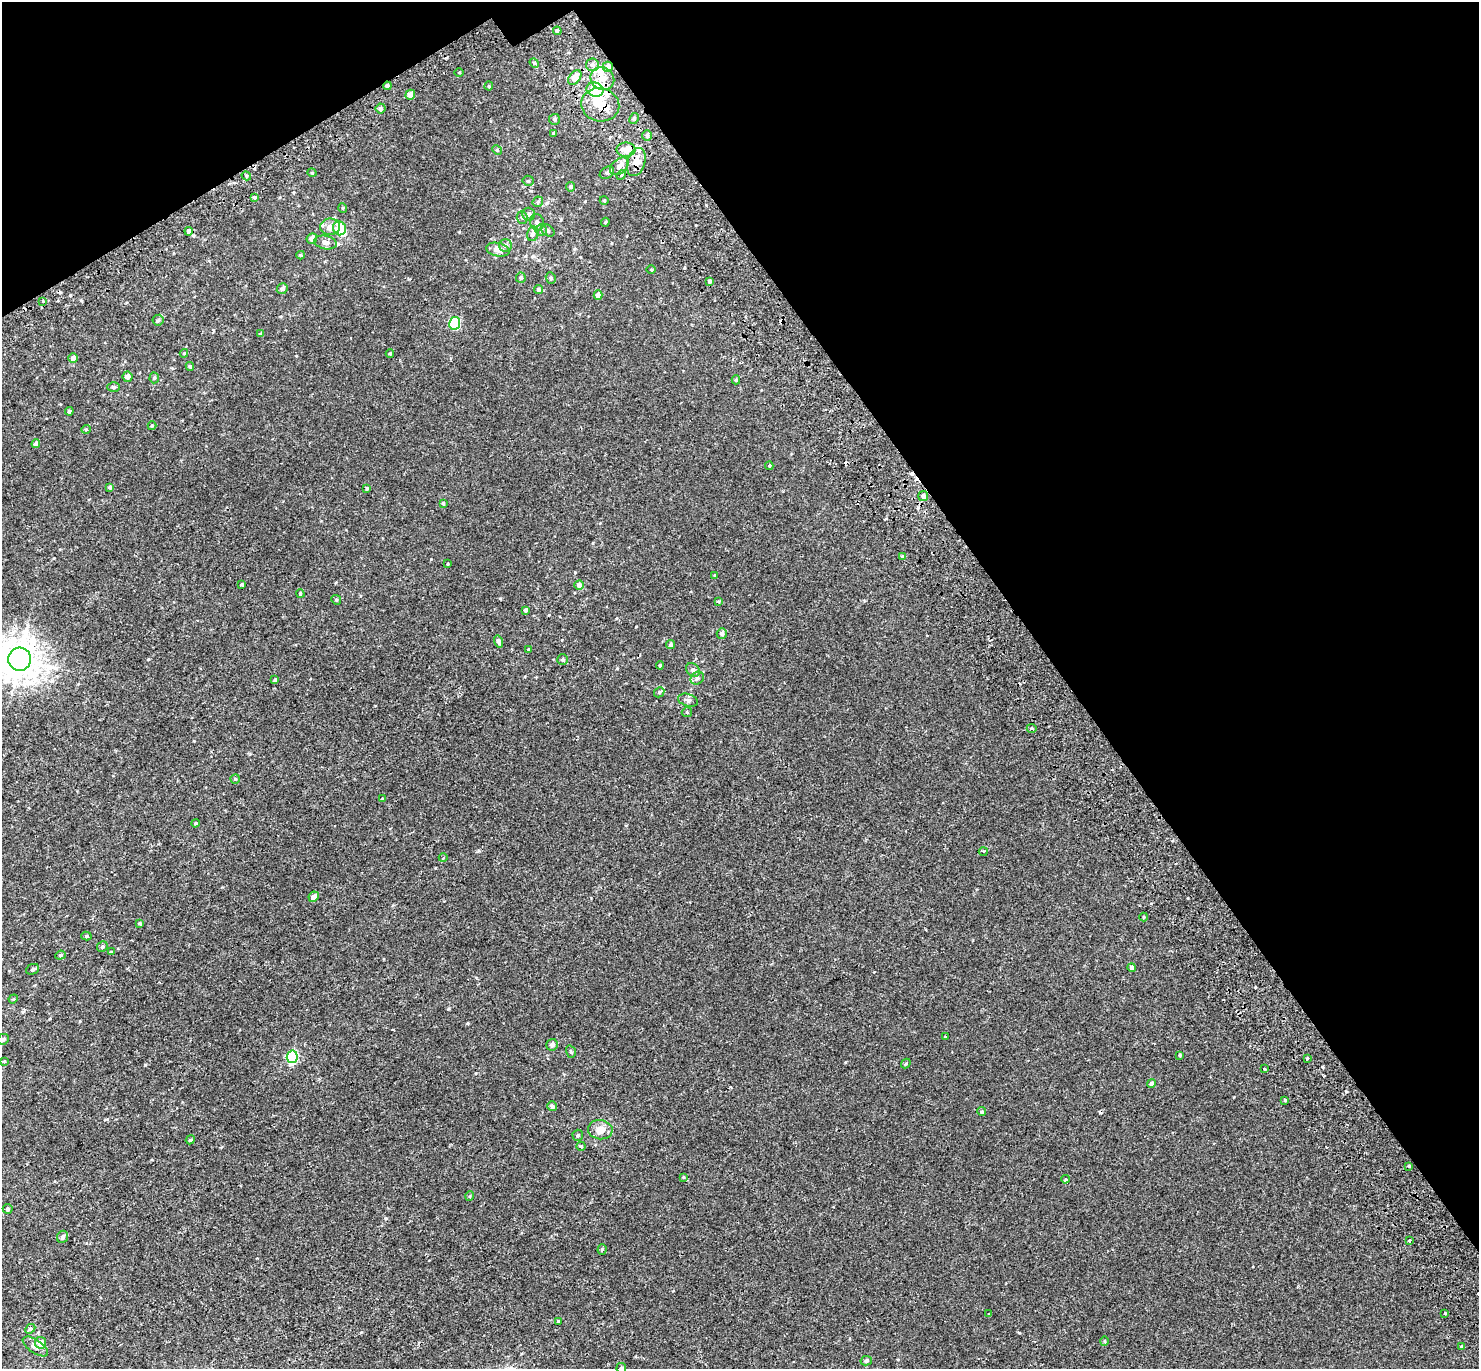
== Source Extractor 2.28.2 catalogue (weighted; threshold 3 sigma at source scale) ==
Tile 3 of 4 x 4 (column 3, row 1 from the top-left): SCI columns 3033-4509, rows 4335-5701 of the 6079 x 5979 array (HDU 1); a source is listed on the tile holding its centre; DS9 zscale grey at full resolution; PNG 1481 x 1371 px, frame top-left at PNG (2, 2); each listed source drawn as its Kron ellipse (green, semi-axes under 4 px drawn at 4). Shown black and unused: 32% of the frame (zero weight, under 2 of 3 exposures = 5% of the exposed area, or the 3 px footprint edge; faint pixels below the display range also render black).
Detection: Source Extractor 2.28.2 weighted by HDU 2 'WHT'; one run over the whole footprint, this tile lists its part. Background 0.00379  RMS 0.0027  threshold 0.012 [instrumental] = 3 sigma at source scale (4.5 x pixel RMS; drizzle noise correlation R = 1.50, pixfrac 1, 0.0396/0.0396 arcsec/px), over >= 5 px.
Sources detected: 165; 2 inside a brighter object's white glare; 7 cosmic-ray / hot-pixel residue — neither listed nor drawn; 8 inside a brighter listed object's ellipse — not listed separately; the other 148 listed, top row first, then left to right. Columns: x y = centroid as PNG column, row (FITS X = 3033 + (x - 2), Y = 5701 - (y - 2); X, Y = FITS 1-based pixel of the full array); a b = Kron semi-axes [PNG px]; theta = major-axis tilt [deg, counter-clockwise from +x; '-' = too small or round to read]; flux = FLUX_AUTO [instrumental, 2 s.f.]
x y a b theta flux
557 31 4 3 - 2.3
534 63 5 4 - 0.41
592 65 6 6 - 0.75
608 67 5 5 - 1.3
459 72 5 3 - 0.24
575 78 8 5 52 2.4
602 78 12 11 - 2.4
387 86 4 4 - 0.6
489 86 4 4 - 0.25
595 90 8 7 - 12
410 95 5 4 - 1.5
600 105 19 16 -12 6
380 108 5 5 - 0.84
634 118 6 4 62 0.49
554 119 5 5 - 0.44
554 133 4 3 - 0.36
647 135 5 4 - 0.6
497 150 5 4 - 0.32
626 150 9 7 1 2.8
636 162 14 8 74 2.2
619 166 10 7 40 1.4
312 173 4 3 - 0.18
607 173 8 5 32 0.57
621 175 5 4 - 0.34
246 176 5 4 - 0.34
528 181 5 5 - 0.33
571 187 5 4 - 0.53
255 197 3 3 - 1.4
604 200 4 3 - 0.2
538 202 5 5 - 0.39
343 208 5 3 - 0.21
529 214 6 6 - 0.73
522 218 6 5 - 0.41
537 222 8 7 - 0.78
605 222 4 4 - 0.26
330 227 10 8 1 1.2
339 228 7 6 - 4
541 230 6 6 - 0.53
548 230 7 5 -38 0.46
189 231 4 3 - 2.5
533 234 7 5 75 0.83
312 239 5 5 - 1.3
325 242 11 6 -12 1.3
505 245 6 6 - 0.83
498 250 12 6 -13 2.3
301 255 4 4 - 0.25
651 270 4 3 - 0.18
521 278 5 5 - 0.5
551 278 6 5 - 0.46
709 281 4 3 - 0.49
282 289 6 5 - 0.84
538 289 4 4 - 0.52
598 295 5 4 - 1.6
43 301 3 3 - 0.66
158 320 5 5 - 0.49
455 323 6 5 - 19
261 334 4 3 - 0.48
184 353 4 4 - 0.21
390 354 4 3 - 0.3
73 358 5 5 - 0.92
190 366 4 3 - 0.36
127 377 5 5 - 1.3
154 378 5 4 - 0.4
736 380 4 4 - 0.3
114 387 6 5 - 0.48
69 411 4 4 - 0.36
152 426 4 4 - 0.24
86 429 5 4 - 0.26
36 444 4 4 - 0.8
769 466 4 4 - 0.26
110 487 4 4 - 0.46
367 488 3 3 - 0.37
923 496 5 5 - 1.3
443 503 3 3 - 0.31
902 557 3 3 - 0.74
448 564 4 2 - 0.19
715 576 4 3 - 0.27
242 584 3 3 - 0.32
579 585 5 4 - 0.91
300 594 4 3 - 0.3
336 600 5 4 - 0.3
718 601 4 2 - 0.24
526 610 4 3 - 0.55
722 633 5 5 - 0.93
499 641 6 4 -74 0.69
671 645 4 4 - 0.33
528 649 3 3 - 0.18
20 659 11 11 - 410
562 660 5 5 - 0.49
660 665 4 3 - 0.32
693 670 8 6 -42 0.71
697 678 7 6 - 0.56
275 680 4 3 - 0.39
659 692 5 4 - 0.34
688 700 10 6 -16 0.84
687 712 5 5 - 0.27
1032 728 5 3 - 0.43
235 779 5 4 - 0.3
383 799 3 3 - 0.67
196 823 4 3 - 0.3
983 851 4 3 - 0.2
443 858 4 3 - 0.19
314 897 5 4 - 1.4
1144 917 4 4 - 0.22
140 923 4 3 - 0.33
86 936 5 4 - 0.33
102 947 5 5 - 0.42
111 952 4 3 - 0.23
60 955 5 4 - 0.37
1132 968 4 4 - 0.82
33 969 7 5 23 0.57
13 999 5 4 - 0.21
945 1037 4 2 - 0.2
3 1039 6 5 - 0.51
552 1045 6 5 - 0.82
571 1052 6 4 -73 0.39
1180 1055 4 3 - 0.26
292 1057 6 5 - 19
1307 1058 3 3 - 0.23
4 1061 4 3 - 0.18
906 1064 5 3 - 0.33
1265 1069 3 3 - 0.42
1151 1083 4 4 - 0.76
1285 1100 4 4 - 0.3
552 1106 5 5 - 0.81
982 1112 4 4 - 0.4
600 1130 12 9 -8 2.8
578 1135 6 5 - 0.42
190 1140 5 3 - 0.25
581 1146 4 4 - 0.36
1409 1166 3 3 - 0.92
683 1177 4 3 - 0.21
1065 1179 4 3 - 0.32
470 1196 5 3 - 0.21
8 1209 5 5 - 0.41
63 1237 6 5 - 0.79
1409 1240 3 3 - 0.23
602 1249 5 4 - 0.33
1445 1313 3 2 - 0.38
989 1314 3 2 - 0.16
558 1321 4 3 - 0.26
30 1329 5 4 - 0.35
1105 1341 5 3 - 0.23
41 1343 6 5 - 1.9
35 1346 15 6 -34 1.1
1462 1346 3 3 - 2.8
866 1361 6 4 12 0.5
621 1368 5 5 - 0.4
Overlapping masked pixels (flux is a lower limit): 7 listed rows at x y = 557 31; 602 78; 387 86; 595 90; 600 105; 636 162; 189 231
Isophote crosses this tile's border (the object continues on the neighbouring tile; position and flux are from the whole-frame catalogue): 3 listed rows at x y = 20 659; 3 1039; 621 1368
Unlisted compact peaks at least as high as the median listed source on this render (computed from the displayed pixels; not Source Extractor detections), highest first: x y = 145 1065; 386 1218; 500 598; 1019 1333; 448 1009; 431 559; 468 1023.